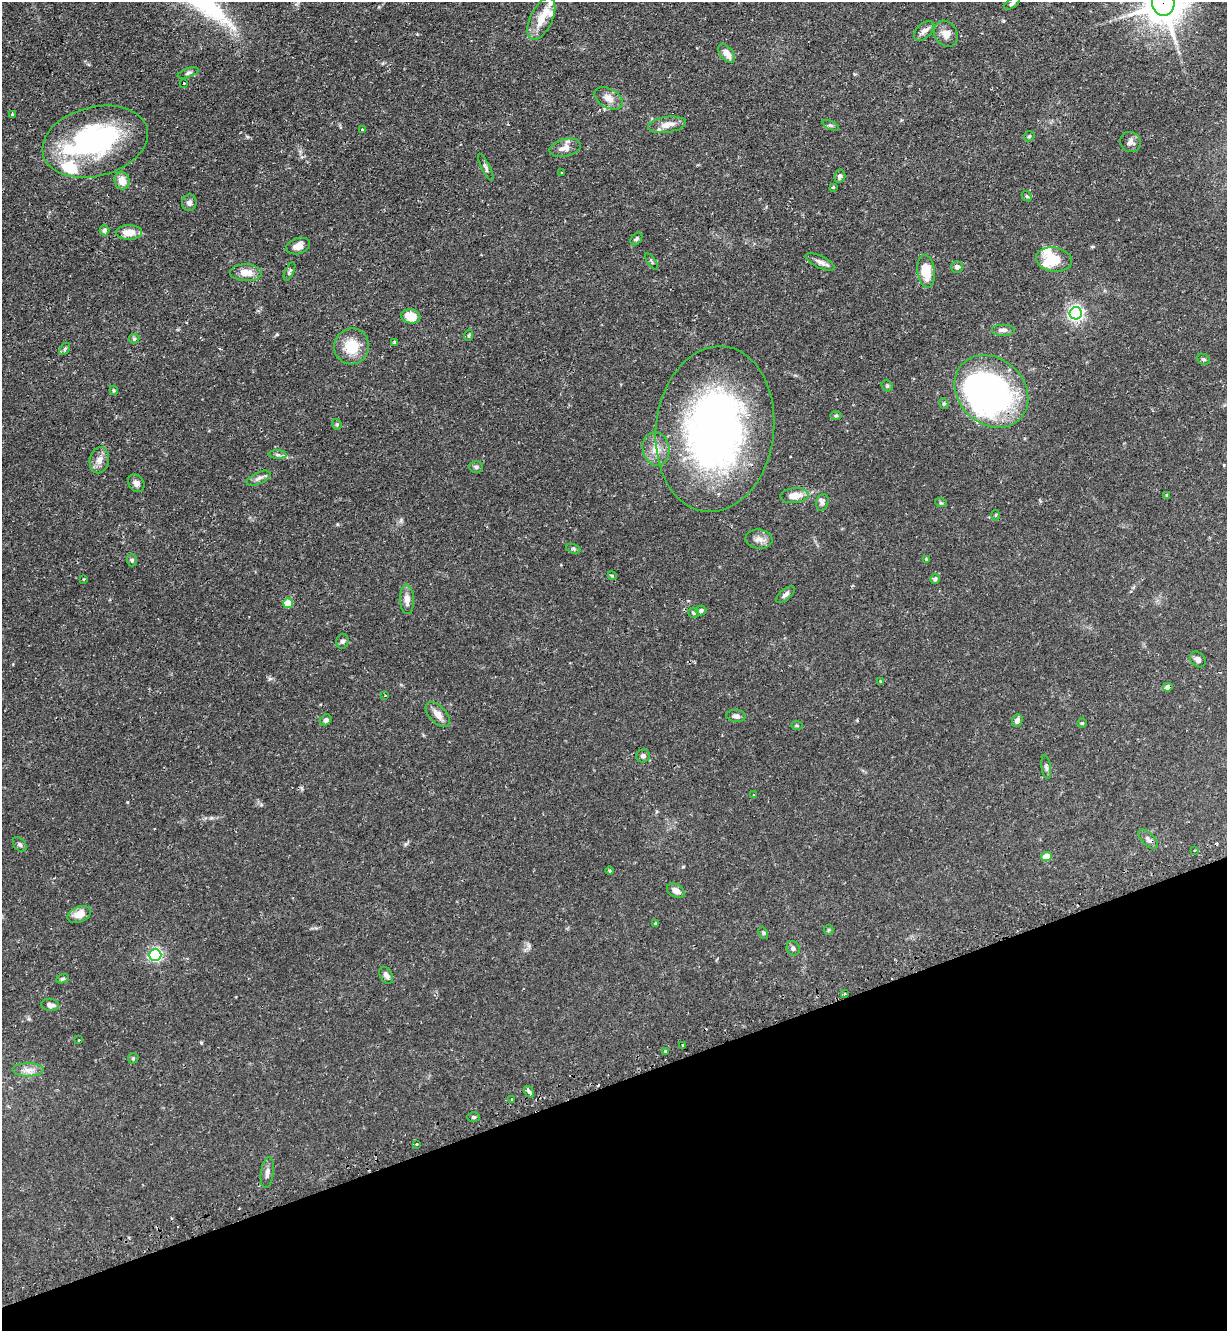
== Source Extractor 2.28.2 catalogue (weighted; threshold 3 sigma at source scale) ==
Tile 14 of 4 x 4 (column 2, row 4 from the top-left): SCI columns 1395-2619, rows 37-1365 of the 5366 x 5390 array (HDU 1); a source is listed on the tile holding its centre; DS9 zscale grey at full resolution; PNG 1229 x 1333 px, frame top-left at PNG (2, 2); each listed source drawn as its Kron ellipse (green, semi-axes under 4 px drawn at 4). Shown black and unused: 19% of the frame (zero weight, under 2 of 3 exposures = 4% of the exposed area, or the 3 px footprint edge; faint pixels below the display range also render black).
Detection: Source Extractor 2.28.2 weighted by HDU 2 'WHT'; one run over the whole footprint, this tile lists its part. Background 0.0647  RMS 0.0051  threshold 0.023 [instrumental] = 3 sigma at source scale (4.5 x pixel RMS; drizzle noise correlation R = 1.50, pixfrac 1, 0.05/0.05 arcsec/px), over >= 5 px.
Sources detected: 126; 2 inside a brighter object's white glare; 4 cosmic-ray / hot-pixel residue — neither listed nor drawn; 6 inside a brighter listed object's ellipse — not listed separately; the other 114 listed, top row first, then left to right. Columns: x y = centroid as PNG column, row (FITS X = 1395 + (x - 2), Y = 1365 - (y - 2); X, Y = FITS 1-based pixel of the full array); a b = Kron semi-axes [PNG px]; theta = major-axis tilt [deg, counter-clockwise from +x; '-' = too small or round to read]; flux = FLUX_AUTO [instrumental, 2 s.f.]
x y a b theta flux
1163 3 12 11 - 1200
1012 4 9 4 32 1
541 19 22 11 65 8.4
924 31 12 7 46 2.6
946 34 13 11 -60 4.1
727 53 11 6 -50 3.8
188 73 11 4 18 1.1
184 83 2 2 - 0.29
609 98 15 9 -30 4.2
12 114 3 2 - 0.69
667 125 19 8 9 5
831 125 9 3 -21 0.71
362 129 3 3 - 0.48
1029 136 6 4 46 0.66
95 142 54 34 15 81
1130 142 10 10 - 2.2
565 148 16 8 14 4.3
486 167 15 4 -63 1.2
561 172 3 2 - 0.43
840 176 6 5 - 1.3
122 180 9 7 -73 5.2
833 187 3 3 - 0.96
1027 196 6 4 -43 0.65
189 203 8 7 - 1.7
104 230 5 5 - 1.8
129 232 13 7 1 6.5
636 239 7 5 49 0.9
298 246 12 8 17 3.5
1054 260 18 12 -9 13
651 261 10 2 -54 0.53
820 262 16 6 -25 2.4
957 267 6 5 - 1.7
290 271 10 3 64 0.81
926 271 16 8 -82 11
246 273 16 8 -1 5.6
1076 313 6 6 - 140
411 316 9 7 -7 7.9
1003 330 12 6 0 1.8
469 335 6 3 72 0.57
134 339 5 5 - 0.64
394 342 3 3 - 1.7
352 346 18 17 - 12
65 349 7 4 58 0.75
1203 359 6 5 - 0.86
887 386 6 5 - 0.68
114 390 4 4 - 0.57
991 391 40 33 -42 180
944 403 5 4 - 0.68
836 415 6 4 1 0.7
337 424 5 4 - 0.65
715 429 83 59 83 230
656 449 17 13 -78 6.5
277 455 9 4 -2 1.2
99 460 13 9 78 3.6
476 467 7 5 -2 0.95
259 478 13 5 25 1.8
136 483 9 7 -52 2.1
1167 495 4 3 - 0.47
794 496 14 7 5 5.7
822 502 8 6 75 1.4
941 503 6 3 -18 0.59
996 515 5 3 - 0.46
759 539 13 9 -8 3.3
573 549 7 4 -19 0.86
926 559 4 3 - 0.39
132 560 6 5 - 0.95
612 576 4 4 - 0.61
83 579 3 2 - 0.65
935 579 5 5 - 1.2
785 594 11 5 39 1.6
407 599 15 7 -87 3.3
288 603 5 5 - 13
701 610 5 5 - 1.1
694 613 5 5 - 1
342 641 7 6 - 1.3
1198 659 9 7 -44 2.1
880 681 3 3 - 0.49
1168 687 5 4 - 3
385 695 4 2 - 0.38
438 714 15 8 -47 3.7
736 716 10 6 -4 1.8
326 720 6 5 - 1.4
1017 721 6 5 - 2.1
1082 723 5 4 - 0.7
797 725 6 4 -2 0.54
643 756 7 6 - 1.5
1046 767 12 4 -83 1.1
754 795 3 3 - 0.58
1148 839 12 6 -46 1.8
20 844 8 5 -48 1.1
1194 850 3 2 - 0.53
1047 856 5 4 - 8.5
610 871 4 3 - 0.53
676 891 9 6 -30 3
79 914 12 8 22 5
655 923 3 3 - 0.53
829 930 5 4 - 0.64
763 933 6 4 -61 0.67
793 948 7 6 - 1.4
155 955 6 6 - 93
386 975 9 6 -60 1.8
62 979 6 4 19 0.78
844 994 4 3 - 0.52
50 1005 9 6 -8 2.2
79 1040 3 2 - 0.52
683 1045 3 2 - 0.6
666 1051 3 3 - 1
133 1058 6 5 - 0.69
28 1070 16 6 0 3.3
529 1092 6 3 -58 3.7
512 1099 3 3 - 0.96
473 1117 6 5 - 0.82
417 1144 4 2 - 0.39
267 1173 15 6 82 2.3
Overlapping masked pixels (flux is a lower limit): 3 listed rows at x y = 1163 3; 715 429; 1168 687
Isophote crosses this tile's border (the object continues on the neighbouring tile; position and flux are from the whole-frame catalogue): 1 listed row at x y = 1163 3